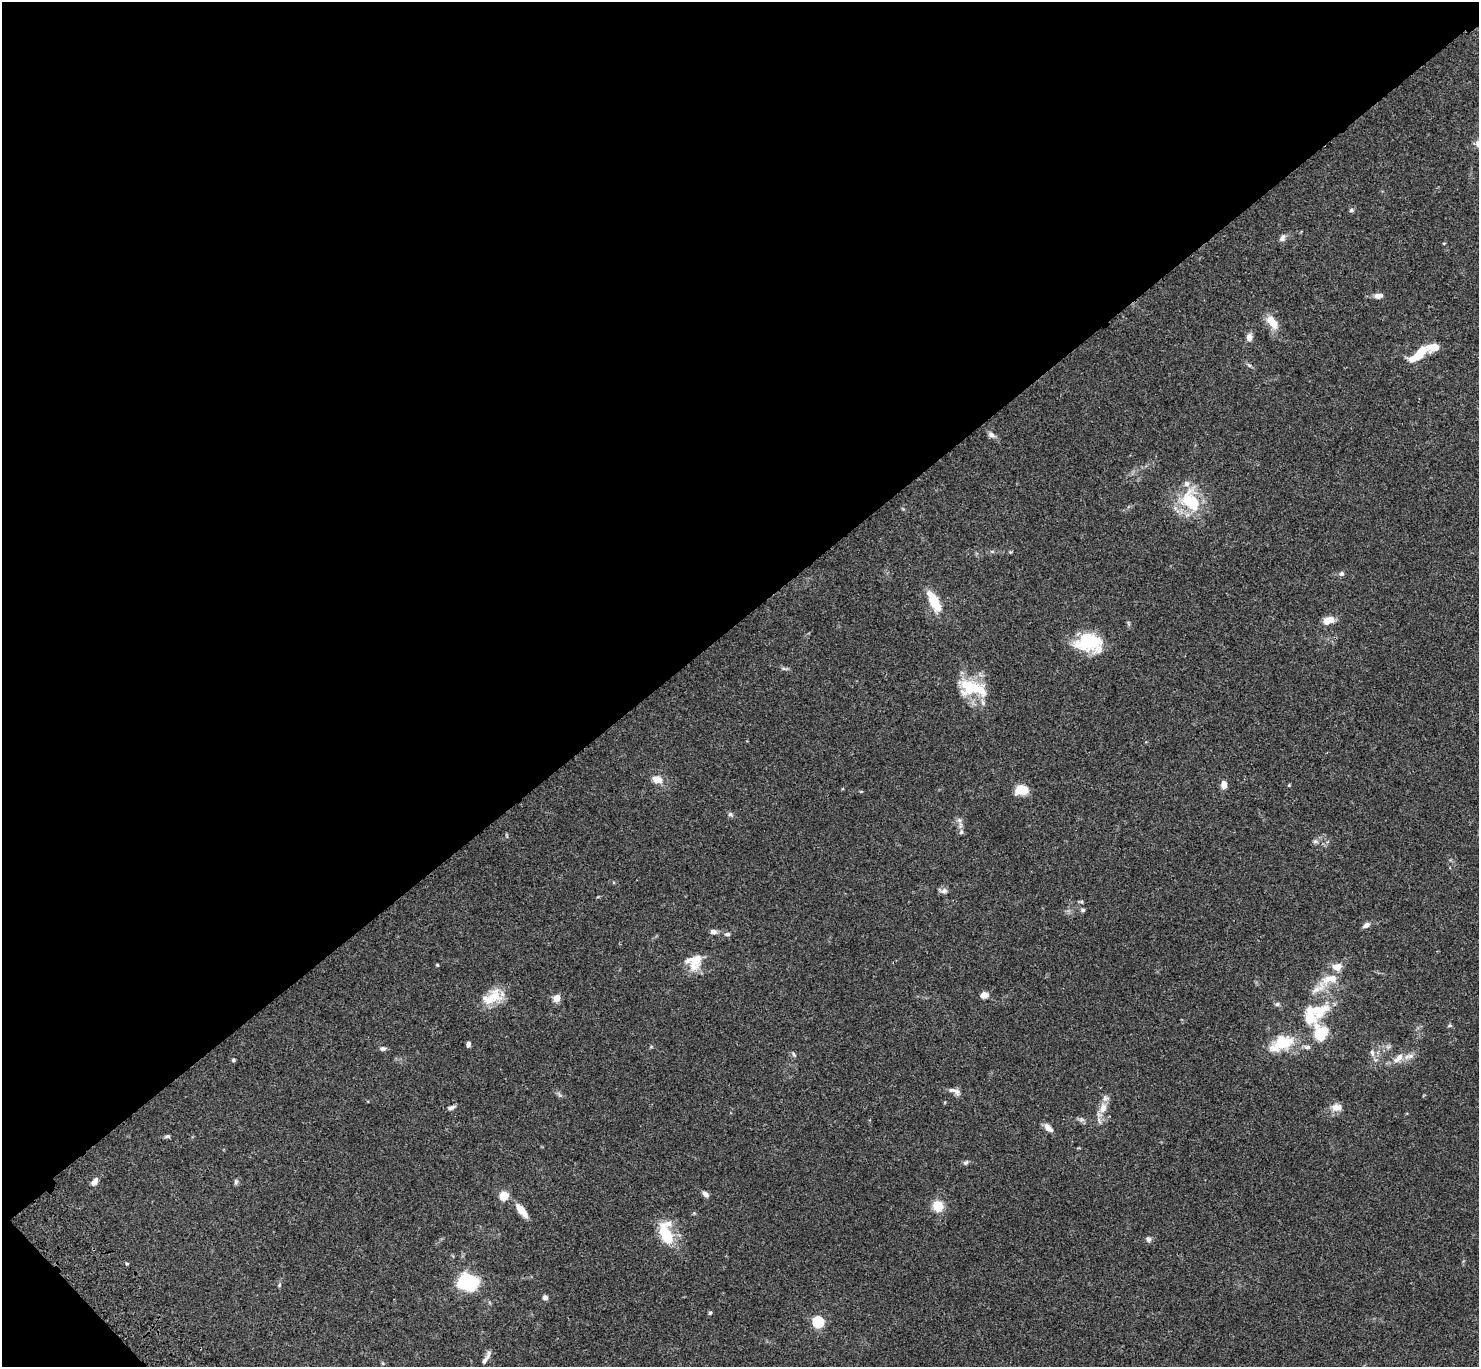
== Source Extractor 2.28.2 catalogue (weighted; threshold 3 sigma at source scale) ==
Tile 5 of 4 x 4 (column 1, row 2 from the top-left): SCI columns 103-1579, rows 3115-4479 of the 6108 x 6088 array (HDU 1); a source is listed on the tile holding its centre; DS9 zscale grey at full resolution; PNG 1481 x 1369 px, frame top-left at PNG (2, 2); no overlay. Shown black and unused: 46% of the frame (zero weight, under 3 of 4 exposures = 6% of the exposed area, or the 3 px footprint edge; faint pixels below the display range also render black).
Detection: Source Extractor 2.28.2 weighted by HDU 2 'WHT'; one run over the whole footprint, this tile lists its part. Background 0.0604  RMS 0.0053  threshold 0.0237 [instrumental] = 3 sigma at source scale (4.5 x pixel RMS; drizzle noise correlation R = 1.50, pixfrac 1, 0.05/0.05 arcsec/px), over >= 5 px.
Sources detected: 83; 13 inside a brighter listed object's ellipse — not listed separately; the other 70 listed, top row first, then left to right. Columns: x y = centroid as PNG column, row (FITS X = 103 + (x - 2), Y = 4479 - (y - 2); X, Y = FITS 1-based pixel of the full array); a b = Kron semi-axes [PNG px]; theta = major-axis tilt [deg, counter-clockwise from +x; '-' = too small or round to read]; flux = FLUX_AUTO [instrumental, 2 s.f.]
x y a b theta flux
1351 210 6 5 - 1
1282 238 10 7 59 1.9
1444 243 5 3 - 0.43
1378 296 12 7 11 2.4
1272 322 17 9 -55 8.1
1249 337 8 7 - 2.9
1434 347 15 7 5 6.9
1420 353 16 9 55 9.6
1249 365 7 4 -36 0.9
991 435 10 7 -29 1.9
1189 502 37 22 -72 22
1342 573 6 5 - 1.4
934 601 29 11 -64 12
1329 620 10 7 17 6.6
1088 641 30 21 -24 23
784 669 9 4 -13 1
972 688 40 20 -13 21
657 779 15 10 -15 4.5
1224 785 10 7 -83 3.3
1022 790 12 8 5 11
730 814 7 5 -14 1.1
959 820 8 6 -45 1.5
961 832 8 6 77 1.2
1315 841 7 6 - 1.3
944 891 9 8 - 1.9
1081 902 6 5 - 0.74
1083 910 6 5 - 0.93
1366 925 8 5 29 2.4
713 932 8 6 -9 1.9
727 934 8 5 1 1.1
695 959 25 12 9 7.2
437 965 4 3 - 0.59
1330 979 24 12 13 9.1
984 995 5 5 - 5.8
494 996 26 16 10 11
557 998 7 6 - 5.3
1277 1004 6 5 - 0.95
1320 1011 30 17 37 16
1450 1025 6 4 1 0.83
1321 1033 16 12 46 15
1282 1043 31 17 25 18
468 1044 6 4 78 1.8
1307 1047 10 6 -6 1.6
382 1048 8 5 0 1.4
1372 1053 10 5 -78 1.8
794 1054 7 4 -57 0.83
1398 1058 18 9 41 4.8
233 1060 5 4 - 0.71
954 1091 18 6 -22 2.6
1337 1107 15 10 -1 4.2
451 1108 10 5 20 1.4
1103 1108 12 9 63 4.8
1081 1119 7 6 - 1.3
1048 1128 11 6 -44 3.6
167 1136 8 5 14 0.94
966 1163 8 5 35 1.1
236 1181 8 5 75 1
94 1182 10 6 55 3.1
706 1194 9 6 -44 1.8
504 1196 8 7 - 9.8
938 1206 12 11 - 8.5
521 1210 18 7 -51 7
666 1235 23 11 -63 18
1148 1239 7 6 - 1.3
468 1282 17 13 -11 38
279 1285 5 5 - 0.71
545 1297 6 5 - 1.8
710 1313 6 4 74 0.83
818 1322 5 5 - 53
486 1358 20 5 61 2.6